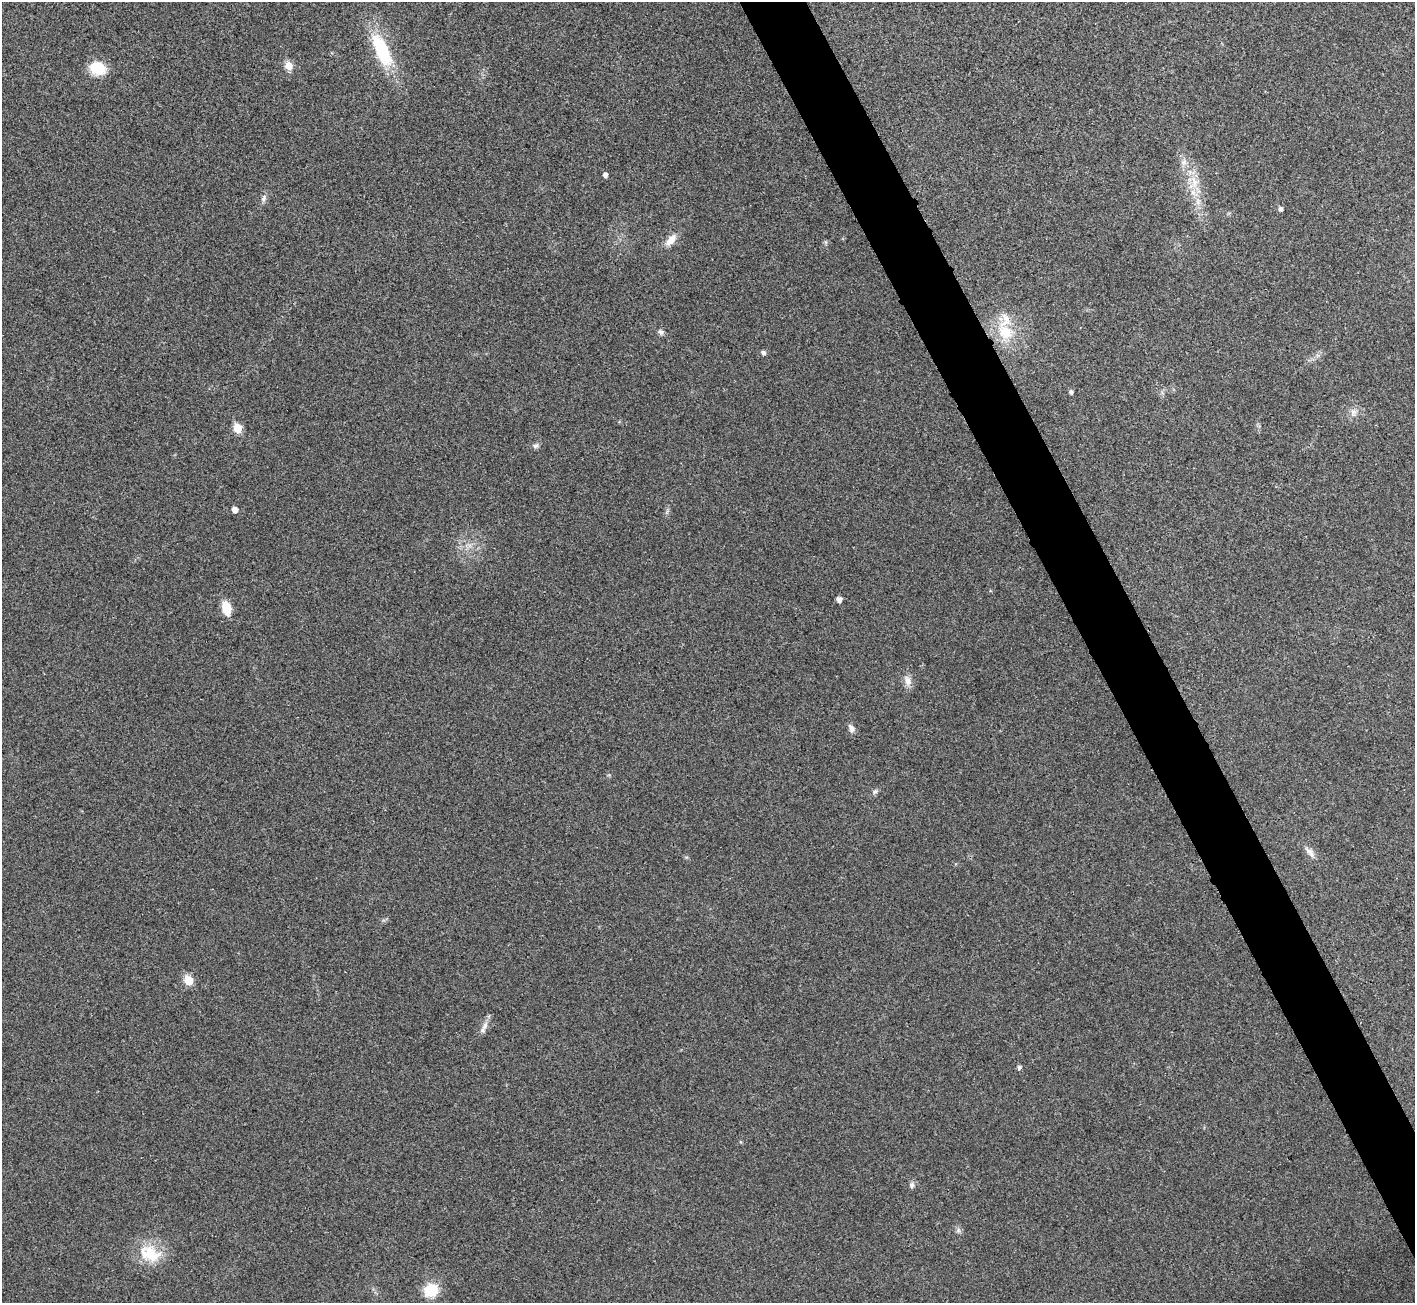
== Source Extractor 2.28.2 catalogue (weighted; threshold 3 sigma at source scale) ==
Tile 6 of 4 x 4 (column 2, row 2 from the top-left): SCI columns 1420-2832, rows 2763-4063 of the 5667 x 5657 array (HDU 1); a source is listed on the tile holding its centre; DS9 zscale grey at full resolution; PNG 1417 x 1305 px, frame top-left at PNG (2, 2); no overlay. Shown black and unused: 4% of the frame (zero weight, under 3 of 4 exposures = <1% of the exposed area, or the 3 px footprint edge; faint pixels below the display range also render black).
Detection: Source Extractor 2.28.2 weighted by HDU 2 'WHT'; one run over the whole footprint, this tile lists its part. Background 0.0505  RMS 0.0067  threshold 0.0303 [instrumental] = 3 sigma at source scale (4.5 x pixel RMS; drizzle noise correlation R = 1.50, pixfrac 1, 0.05/0.05 arcsec/px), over >= 5 px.
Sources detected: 33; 2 inside a brighter listed object's ellipse — not listed separately; the other 31 listed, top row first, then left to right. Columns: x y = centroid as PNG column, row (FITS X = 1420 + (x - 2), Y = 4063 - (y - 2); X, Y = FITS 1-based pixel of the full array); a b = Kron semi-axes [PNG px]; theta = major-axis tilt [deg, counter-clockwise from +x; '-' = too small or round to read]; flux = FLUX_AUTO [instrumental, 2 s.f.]
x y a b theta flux
381 50 42 16 -65 43
289 66 11 10 - 5.3
98 68 14 11 -20 23
1184 162 8 8 - 3.3
605 175 4 4 - 2.6
1193 183 25 12 73 13
264 198 10 6 65 2.4
1280 209 5 5 - 2.1
671 240 18 9 49 6.7
825 242 7 4 -71 0.97
661 332 9 6 -29 2
1005 332 24 18 -52 23
763 353 6 6 - 1.9
1071 392 4 4 - 1.8
1353 412 12 8 81 4.1
237 428 6 5 - 20
536 446 8 6 33 1.9
235 510 5 5 - 4.5
839 599 5 5 - 3.7
226 608 17 10 -76 11
907 680 15 9 -70 5
851 729 11 7 -65 3.1
875 792 8 6 48 1.7
1310 852 18 7 -47 4.5
188 980 6 5 - 25
485 1025 14 6 64 4
1019 1067 6 5 - 1.7
912 1185 8 6 85 2.1
958 1230 7 4 -72 1.5
150 1254 32 22 -24 23
431 1290 12 11 - 22